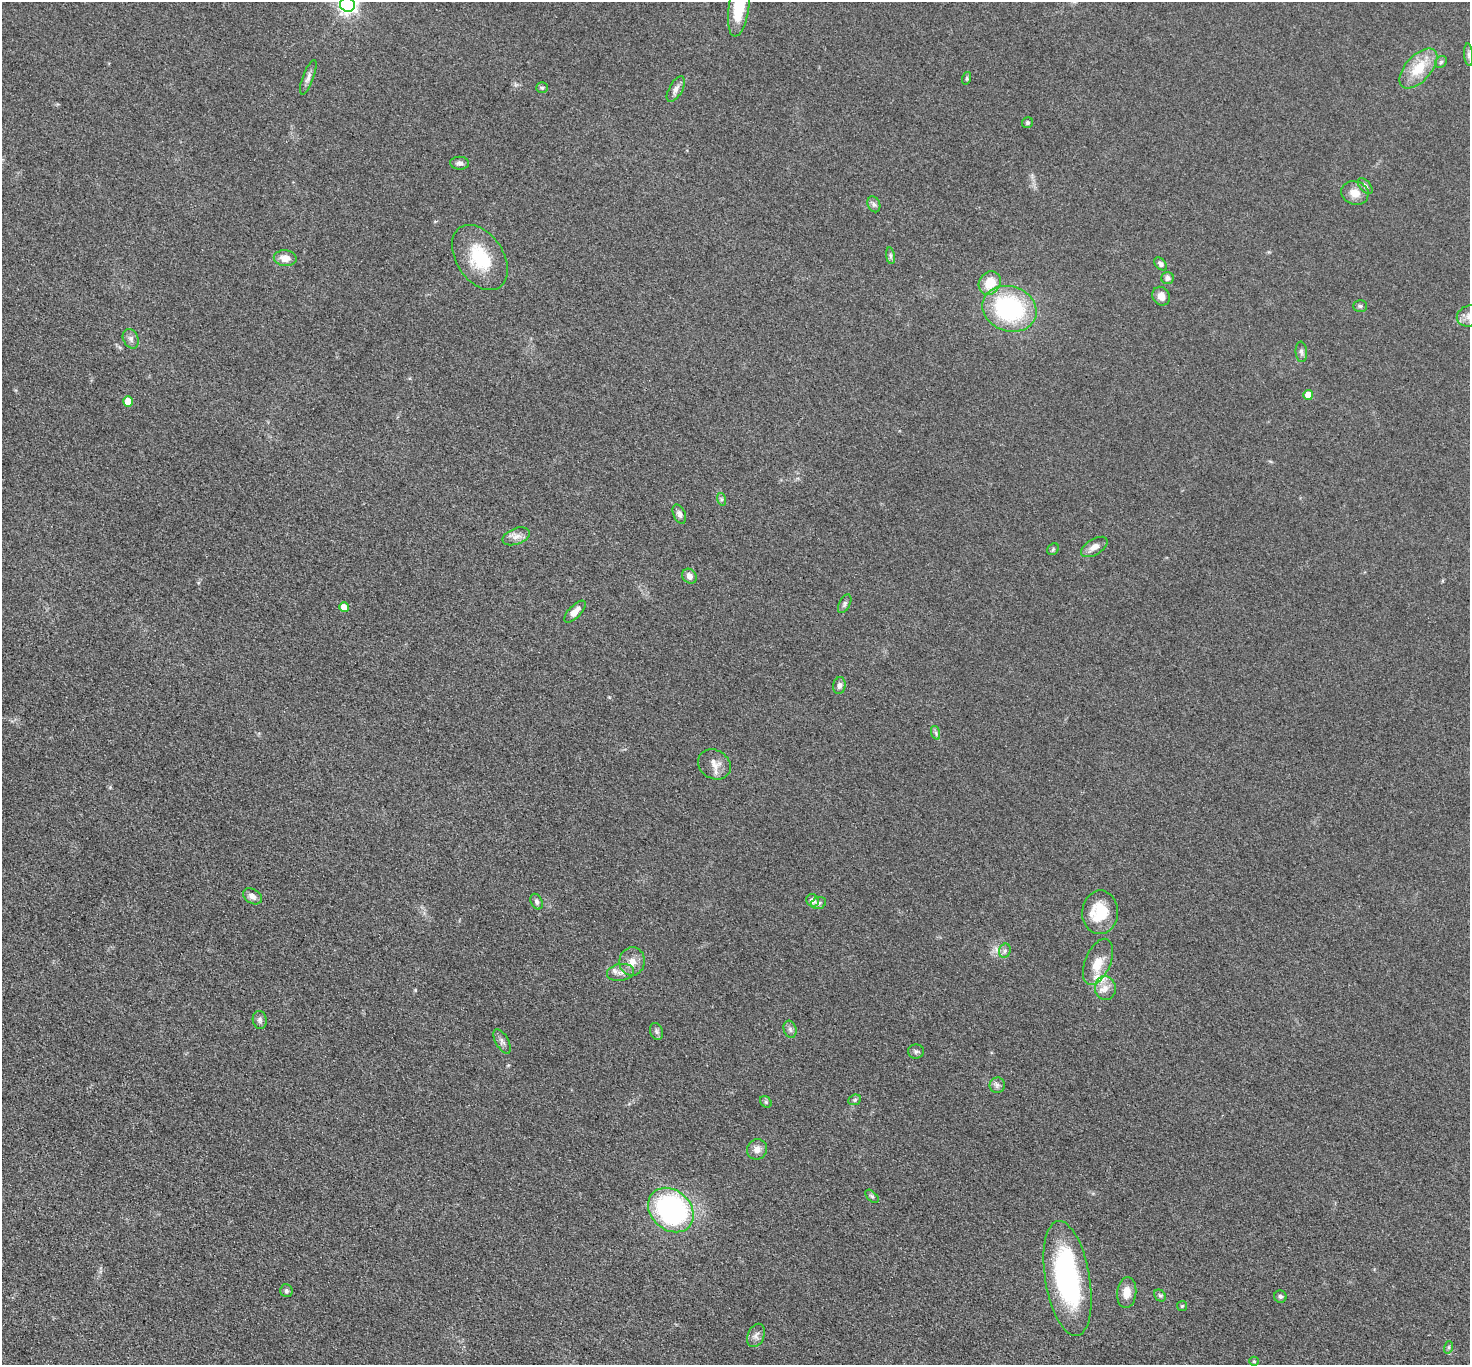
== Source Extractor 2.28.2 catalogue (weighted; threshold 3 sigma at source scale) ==
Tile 7 of 4 x 4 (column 3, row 2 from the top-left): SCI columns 3006-4473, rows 3082-4444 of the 6011 x 6022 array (HDU 1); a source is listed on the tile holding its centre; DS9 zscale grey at full resolution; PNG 1472 x 1367 px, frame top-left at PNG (2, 2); each listed source drawn as its Kron ellipse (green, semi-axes under 4 px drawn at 4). Nothing masked; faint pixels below the display range render black.
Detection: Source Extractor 2.28.2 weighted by HDU 2 'WHT'; one run over the whole footprint, this tile lists its part. Background 0.0471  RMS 0.0071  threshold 0.0319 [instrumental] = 3 sigma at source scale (4.5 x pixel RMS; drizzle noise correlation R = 1.50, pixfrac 1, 0.05/0.05 arcsec/px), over >= 5 px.
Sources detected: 71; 1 inside a brighter listed object's ellipse — not listed separately; the other 70 listed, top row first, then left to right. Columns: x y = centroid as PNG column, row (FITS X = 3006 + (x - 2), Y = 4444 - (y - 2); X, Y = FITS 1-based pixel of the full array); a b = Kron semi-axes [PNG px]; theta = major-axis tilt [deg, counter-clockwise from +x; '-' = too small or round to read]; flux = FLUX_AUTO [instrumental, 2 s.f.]
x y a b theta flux
347 4 7 7 - 290
739 6 30 10 82 27
1469 55 11 4 -85 2
1441 62 6 5 - 1.3
1418 68 24 13 48 18
308 77 18 5 69 3.2
967 78 6 4 72 0.83
542 88 6 5 - 1.1
676 89 14 6 62 3.2
1027 123 6 5 - 1.2
460 163 9 6 -2 2.3
1365 186 9 5 -49 1.9
1355 193 14 11 -17 6.9
874 204 8 6 -67 1.8
890 256 8 4 -82 1.3
480 257 36 23 -56 31
285 258 11 8 -4 6.2
1161 264 7 5 -45 2.2
1167 278 6 6 - 2.4
990 283 12 10 54 13
1161 296 9 8 - 4.4
1360 306 7 5 -2 1.2
1009 309 28 22 -18 79
1469 316 13 10 15 5.8
131 339 10 7 -65 2.6
1301 352 10 5 -85 1.9
1308 395 5 5 - 9.2
128 401 5 5 - 9.8
721 499 6 4 -71 1.2
679 514 10 6 -65 2.3
516 536 14 8 21 4.1
1094 547 15 7 31 4.6
1053 549 6 5 - 1.1
690 576 8 6 -49 4.1
845 604 10 5 62 1.7
344 607 5 4 - 6.9
575 612 14 6 46 4.8
839 686 8 6 81 2.6
936 733 7 4 -72 1.3
714 764 17 14 -32 6.6
252 896 10 7 -31 3.5
812 900 6 6 - 3.9
537 902 8 5 -66 1.8
819 903 8 5 15 1.7
1100 912 22 18 87 20
1005 951 7 5 69 1.7
632 961 14 12 82 6.5
1098 962 24 12 67 11
621 972 14 8 10 4.3
1105 988 12 10 -87 5.6
260 1020 9 7 -80 2.1
790 1029 9 6 -73 2.1
656 1032 8 6 -71 1.7
502 1041 13 6 -61 2.6
916 1051 8 7 - 1.6
997 1085 8 7 - 2.2
855 1100 6 5 - 1.1
766 1102 6 5 - 1.2
757 1149 10 10 - 4.3
872 1196 8 4 -44 1.2
671 1210 25 20 -41 140
1067 1278 58 22 -80 110
286 1291 6 6 - 1.6
1127 1293 15 9 84 7.8
1160 1295 6 5 - 1.2
1280 1296 6 6 - 1.5
1182 1306 5 5 - 0.87
756 1335 12 8 65 3.2
1449 1347 6 4 72 0.96
1254 1361 5 4 - 0.74
Isophote crosses this tile's border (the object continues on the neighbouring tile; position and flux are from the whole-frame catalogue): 3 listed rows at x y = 347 4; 739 6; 1469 316